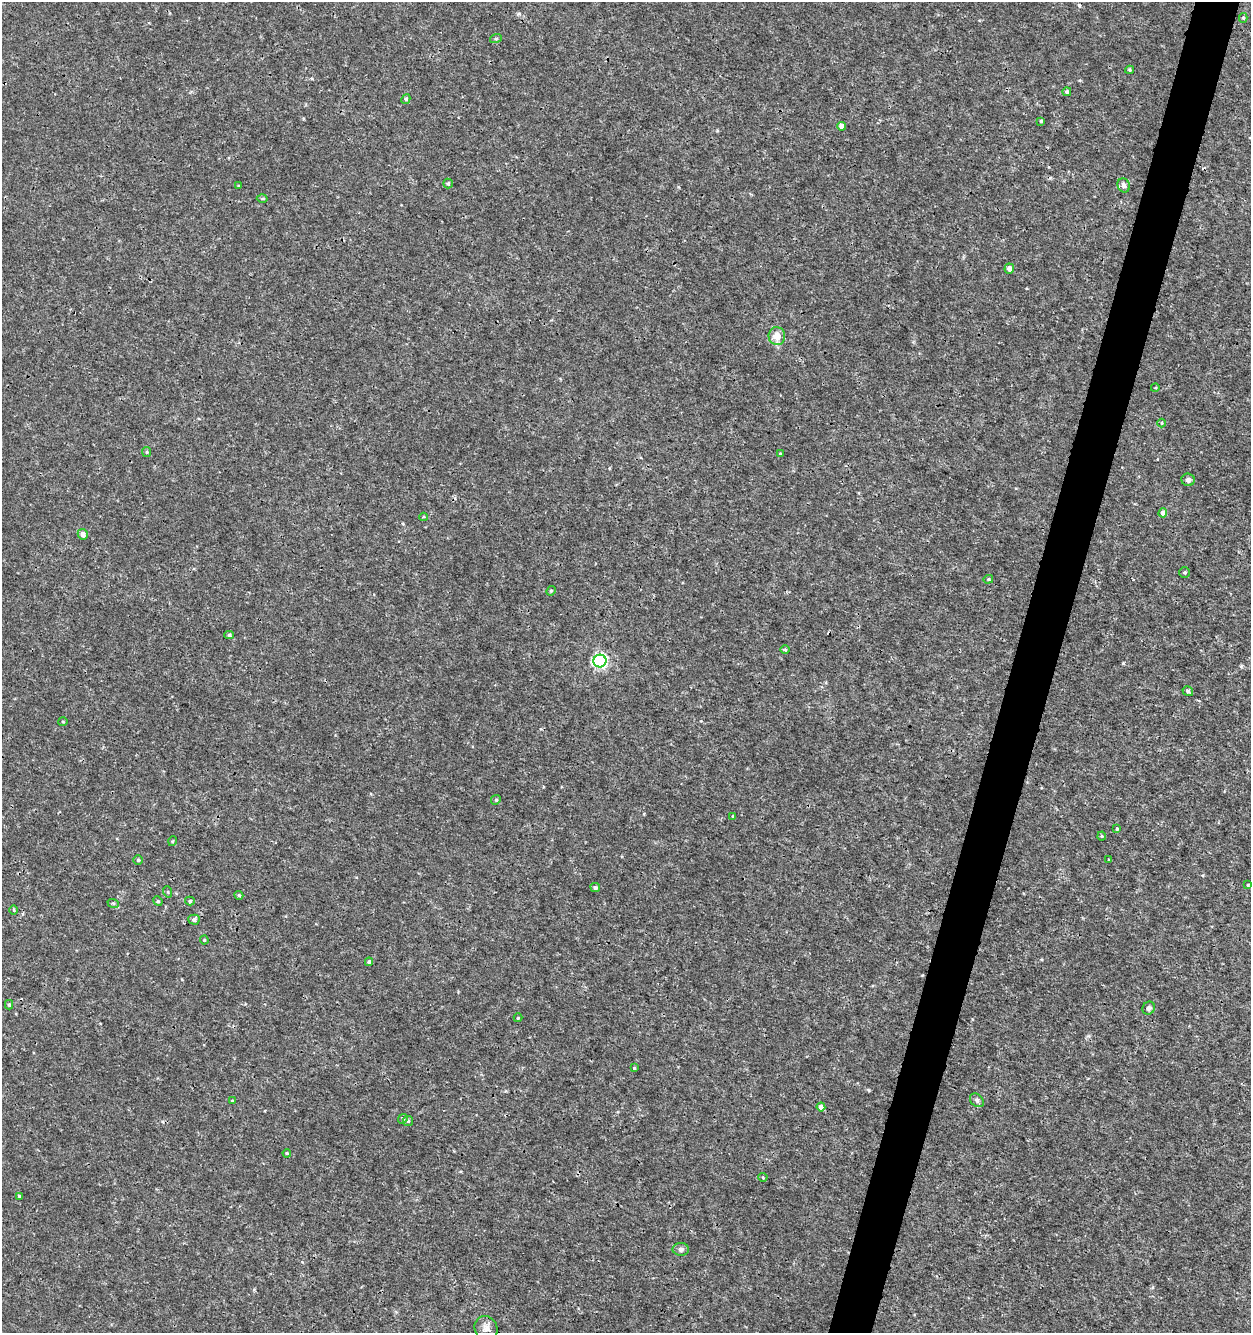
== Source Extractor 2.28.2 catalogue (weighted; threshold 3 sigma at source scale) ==
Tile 10 of 4 x 4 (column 2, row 3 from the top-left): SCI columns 1532-2780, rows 1333-2663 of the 5497 x 5335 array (HDU 1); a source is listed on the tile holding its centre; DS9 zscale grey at full resolution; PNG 1253 x 1335 px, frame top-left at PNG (2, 2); each listed source drawn as its Kron ellipse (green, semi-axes under 4 px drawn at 4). Shown black and unused: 4% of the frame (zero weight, under 3 of 4 exposures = <1% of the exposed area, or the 3 px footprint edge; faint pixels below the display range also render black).
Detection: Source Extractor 2.28.2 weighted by HDU 2 'WHT'; one run over the whole footprint, this tile lists its part. Background 5.26e-04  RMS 8.6e-04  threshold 0.00386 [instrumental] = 3 sigma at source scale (4.5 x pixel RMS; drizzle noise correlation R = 1.50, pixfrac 1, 0.0396/0.0396 arcsec/px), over >= 5 px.
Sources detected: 63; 2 cosmic-ray / hot-pixel residue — neither listed nor drawn; the other 61 listed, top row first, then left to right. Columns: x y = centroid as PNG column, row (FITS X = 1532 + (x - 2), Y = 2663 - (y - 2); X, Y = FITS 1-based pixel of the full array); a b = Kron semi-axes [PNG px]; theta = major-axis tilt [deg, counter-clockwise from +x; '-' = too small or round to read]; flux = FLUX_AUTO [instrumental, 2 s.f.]
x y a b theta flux
1243 18 5 4 - 0.13
496 38 6 4 19 0.11
1130 70 4 4 - 0.1
1067 92 4 4 - 0.18
406 99 5 4 - 0.19
1041 121 4 4 - 0.11
841 126 4 4 - 0.58
448 183 5 4 - 0.14
1124 185 7 6 - 0.37
239 186 3 3 - 0.08
262 198 5 3 - 0.094
1009 269 5 4 - 0.45
777 336 9 8 - 0.96
1155 388 4 3 - 0.076
1161 423 4 3 - 0.072
147 452 5 4 - 0.11
780 454 4 3 - 0.083
1188 480 6 6 - 0.27
1163 513 4 4 - 0.56
423 517 4 3 - 0.12
83 534 5 5 - 0.46
1185 572 5 5 - 0.14
988 579 5 4 - 0.1
551 591 5 4 - 0.1
229 635 5 4 - 0.12
785 650 5 3 - 0.093
600 661 6 6 - 17
1188 691 5 4 - 0.14
63 721 5 3 - 0.092
496 800 5 4 - 0.12
733 816 3 3 - 0.088
1117 829 4 3 - 0.073
1102 836 4 4 - 0.092
173 841 5 3 - 0.07
138 860 4 4 - 0.11
1109 860 4 2 - 0.06
1248 885 4 2 - 0.071
595 888 5 4 - 0.22
168 892 6 3 -72 0.08
239 895 4 4 - 0.11
158 901 5 4 - 0.11
190 901 5 4 - 0.13
113 903 6 3 -19 0.1
14 910 4 3 - 0.087
194 920 5 5 - 0.27
204 940 4 4 - 0.084
369 962 4 4 - 0.2
9 1005 5 4 - 0.15
1149 1008 7 6 - 0.29
518 1018 4 4 - 0.076
634 1068 3 3 - 0.18
977 1100 8 6 -46 0.21
232 1101 3 3 - 0.08
821 1107 4 4 - 0.49
403 1119 5 4 - 0.11
408 1121 5 5 - 0.12
287 1153 4 3 - 0.084
763 1177 4 4 - 0.086
19 1196 4 3 - 0.13
681 1249 8 6 -1 0.26
486 1328 13 11 -59 0.56